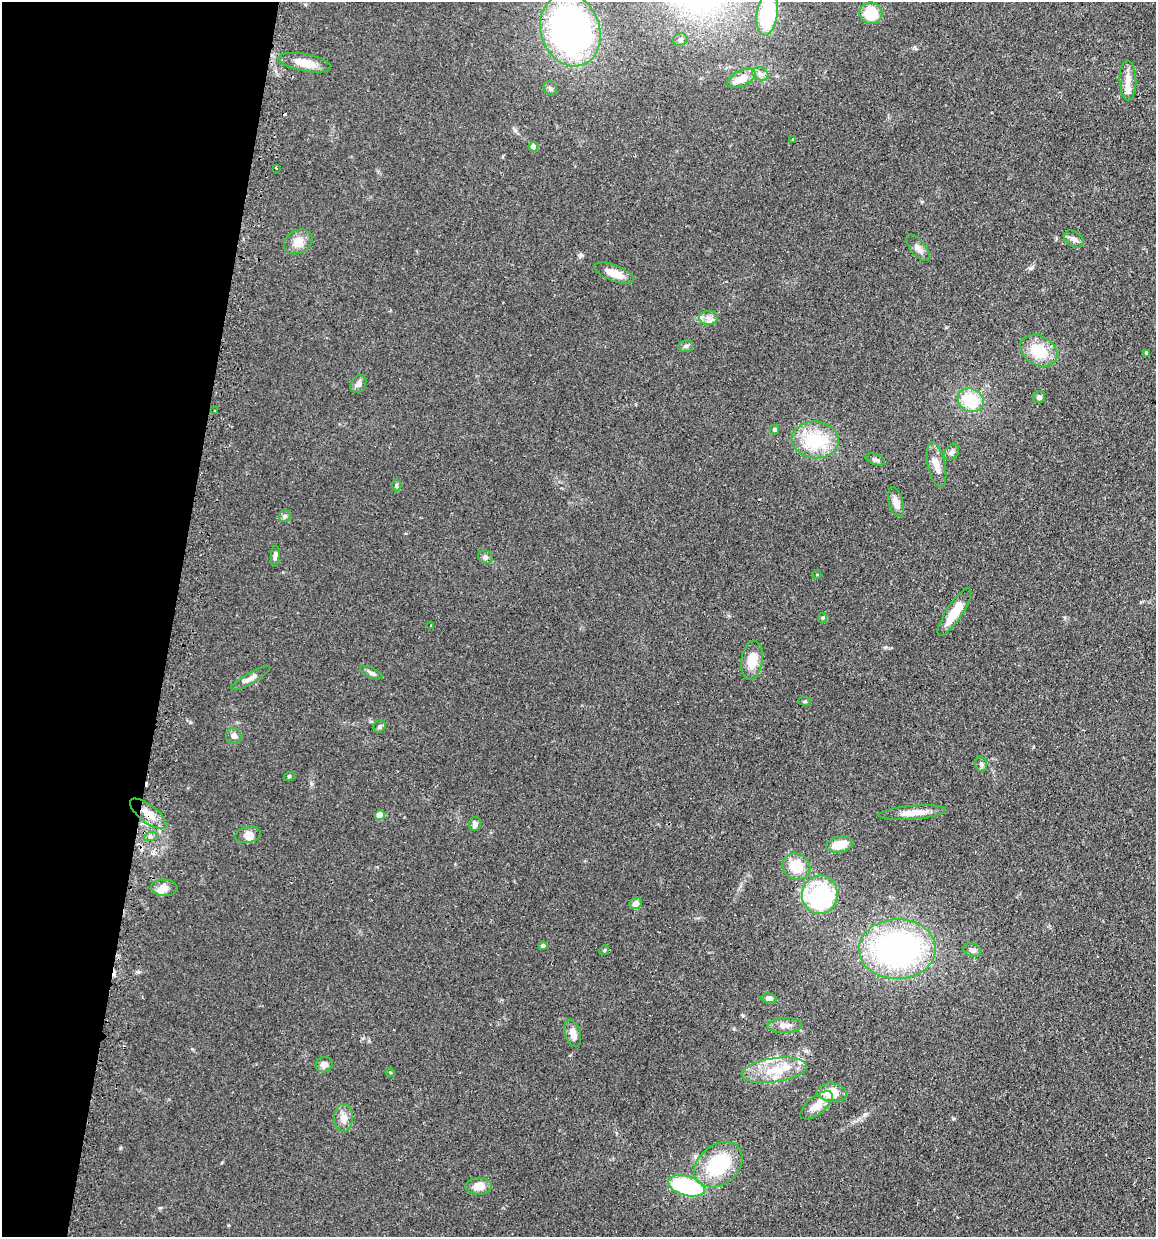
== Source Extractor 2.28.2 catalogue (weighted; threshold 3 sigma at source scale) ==
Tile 9 of 4 x 4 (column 1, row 3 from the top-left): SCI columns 149-1302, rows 1265-2499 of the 5030 x 5000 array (HDU 1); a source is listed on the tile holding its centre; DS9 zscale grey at full resolution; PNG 1158 x 1239 px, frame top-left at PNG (2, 2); each listed source drawn as its Kron ellipse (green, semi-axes under 4 px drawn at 4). Shown black and unused: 15% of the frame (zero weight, under 2 of 3 exposures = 4% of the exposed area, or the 3 px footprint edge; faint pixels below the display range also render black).
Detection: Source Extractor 2.28.2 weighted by HDU 2 'WHT'; one run over the whole footprint, this tile lists its part. Background 0.107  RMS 0.0075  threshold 0.0339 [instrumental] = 3 sigma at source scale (4.5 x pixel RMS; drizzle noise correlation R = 1.50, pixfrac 1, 0.05/0.05 arcsec/px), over >= 5 px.
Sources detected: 83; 1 inside a brighter object's white glare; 3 cosmic-ray / hot-pixel residue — neither listed nor drawn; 6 inside a brighter listed object's ellipse — not listed separately; the other 73 listed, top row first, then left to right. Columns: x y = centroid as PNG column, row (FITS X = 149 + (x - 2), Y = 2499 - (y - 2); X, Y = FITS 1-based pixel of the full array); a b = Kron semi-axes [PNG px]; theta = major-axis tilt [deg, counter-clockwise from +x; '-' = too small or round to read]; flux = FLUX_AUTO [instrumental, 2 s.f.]
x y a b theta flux
871 13 11 10 - 20
767 14 22 10 82 59
570 30 37 29 -71 240
680 39 7 6 - 1.9
305 63 26 8 -11 11
760 74 8 6 -22 2.7
741 78 15 8 26 11
1128 80 20 8 -88 7.5
550 88 7 6 - 2
792 139 2 2 - 0.63
533 147 5 4 - 6.8
276 168 3 2 - 0.57
1074 239 11 7 -33 3.2
298 242 15 11 28 8.1
918 248 16 7 -51 4.7
614 273 21 8 -21 10
708 318 9 7 1 3.8
686 346 8 6 11 2
1039 351 20 14 -30 22
1146 353 3 3 - 1.8
358 384 9 7 57 3.3
1039 397 6 6 - 2.2
971 400 13 11 -26 28
215 411 3 3 - 1.2
774 430 5 4 - 1.5
815 440 23 18 -5 38
951 452 9 6 55 2.4
875 459 10 5 -20 1.9
936 465 23 8 -78 7.9
396 485 6 4 -90 1.2
896 502 15 7 -75 5.6
285 516 6 6 - 1.8
275 556 10 4 86 2.5
485 557 7 6 - 1.9
817 575 4 3 - 0.65
954 612 28 8 57 16
822 618 5 3 - 0.83
431 625 3 3 - 0.64
752 660 20 11 82 15
371 673 12 5 -25 2.3
251 678 22 5 30 4.3
805 701 7 3 -8 0.82
380 726 6 5 - 1.4
234 736 8 7 - 2.8
981 764 8 5 -76 1.7
289 777 6 3 20 0.8
913 813 33 7 5 10
148 814 22 9 -38 10
380 815 5 4 - 16
475 824 7 5 78 3.2
248 835 13 8 9 5.3
150 837 7 4 18 1.6
840 845 14 7 11 14
796 867 14 13 - 18
164 888 13 8 -2 6.7
820 895 19 18 - 75
635 903 6 5 - 4
543 946 4 4 - 2.8
897 949 38 30 2 200
604 950 5 4 - 0.86
972 950 9 6 -18 2.9
769 998 8 5 -7 3.4
785 1025 17 7 1 4.9
573 1033 14 7 -72 6.8
324 1065 8 7 - 4.4
774 1070 33 12 8 22
390 1072 5 4 - 0.72
832 1093 15 9 -6 18
817 1105 19 9 39 8.2
343 1118 14 9 87 5.8
718 1165 27 19 38 44
479 1186 13 8 1 8.3
686 1186 19 9 -16 70
Overlapping masked pixels (flux is a lower limit): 1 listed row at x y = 148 814
Isophote crosses this tile's border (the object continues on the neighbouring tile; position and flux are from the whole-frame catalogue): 1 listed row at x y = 767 14
Unlisted compact peaks at least as high as the median listed source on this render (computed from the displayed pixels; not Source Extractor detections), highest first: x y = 138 972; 580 256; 120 1148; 1031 268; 885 647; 160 1208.